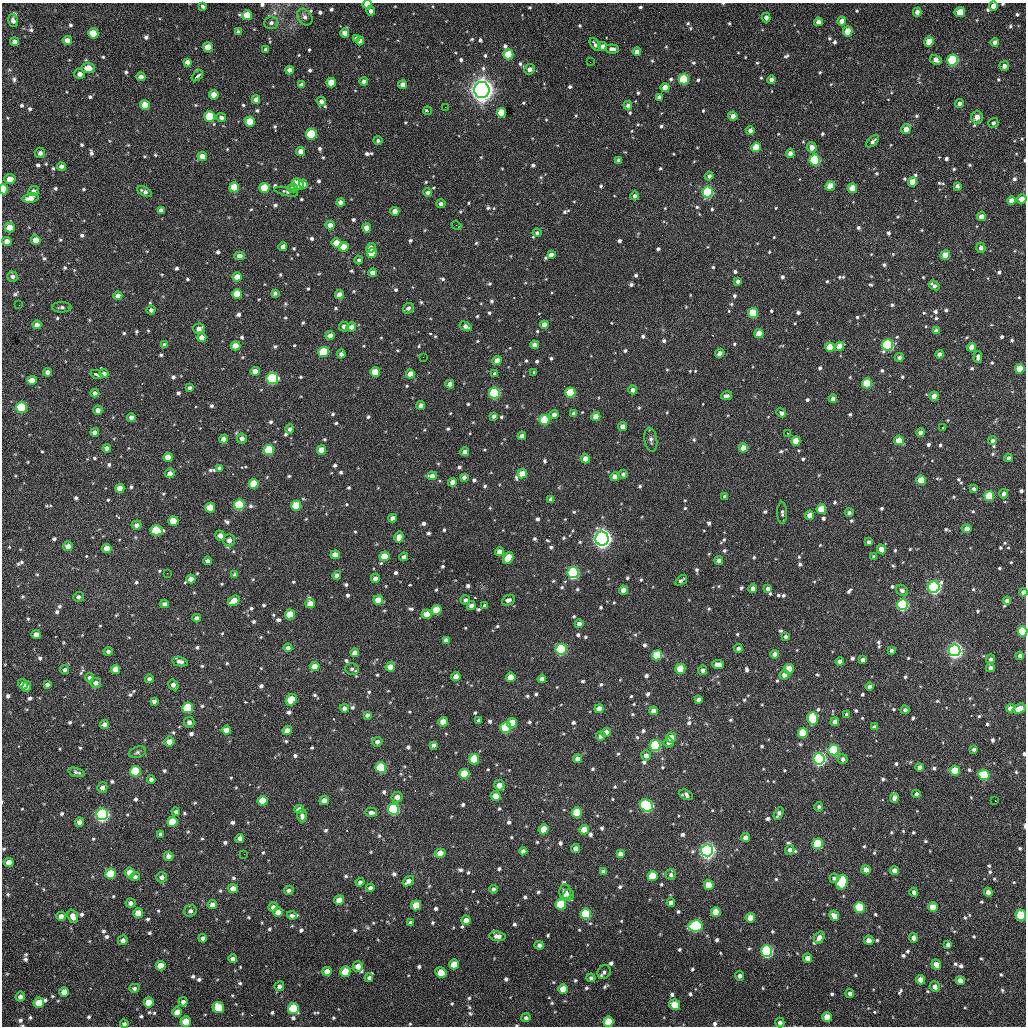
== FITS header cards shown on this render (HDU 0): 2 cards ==
NAXIS1  =                 1024 / length of data axis 1
NAXIS2  =                 1024 / length of data axis 2

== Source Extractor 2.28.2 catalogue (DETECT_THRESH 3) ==
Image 1024 x 1024 px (HDU 0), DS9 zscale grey, 1 PNG px = 1 image px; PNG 1028 x 1028 px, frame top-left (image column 1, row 1024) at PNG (2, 3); each listed source drawn as its Kron ellipse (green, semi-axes under 4 px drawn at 4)
Background 402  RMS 17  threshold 52.2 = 3 sigma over >= 5 px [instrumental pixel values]
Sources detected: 1180; of the 1180, the 500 brightest by FLUX_AUTO listed and drawn (680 fainter detections omitted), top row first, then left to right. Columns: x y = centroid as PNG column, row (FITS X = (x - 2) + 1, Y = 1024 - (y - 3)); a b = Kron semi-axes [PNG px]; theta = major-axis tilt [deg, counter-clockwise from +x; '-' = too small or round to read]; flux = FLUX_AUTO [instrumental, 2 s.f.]
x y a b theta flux
367 4 4 4 - 1.9e+04
203 6 4 3 - 3.5e+03
993 6 5 4 - 9.5e+03
371 11 5 4 - 5.9e+03
917 12 4 4 - 6.5e+03
960 12 5 5 - 2.2e+04
247 15 5 5 - 2.7e+04
305 17 9 6 -52 4.9e+03
766 18 5 4 - 5.5e+03
13 21 6 4 -74 5.1e+03
842 21 4 4 - 9.0e+03
818 22 4 4 - 7.1e+03
271 23 7 6 - 3.8e+03
848 31 5 4 - 2.5e+04
238 32 4 4 - 3.2e+03
93 33 5 5 - 2.6e+04
345 33 4 4 - 1.1e+04
356 39 4 4 - 3.7e+03
67 41 5 4 - 9.7e+03
360 41 4 4 - 6.8e+03
15 42 4 4 - 6.4e+03
929 42 5 4 - 2.1e+04
995 42 4 4 - 4.1e+03
595 44 7 4 -54 4.2e+03
603 46 4 4 - 6.5e+03
208 47 5 4 - 2.0e+04
612 49 7 4 -5 5.2e+03
266 50 4 3 - 3.2e+03
637 52 4 4 - 8.7e+03
508 54 5 5 - 4.0e+04
936 60 6 4 -30 5.8e+03
953 60 5 5 - 1.4e+05
187 62 4 4 - 4.7e+03
590 62 2 2 - 3.8e+03
1004 66 5 5 - 5.1e+03
88 68 6 5 - 1.4e+04
529 69 5 5 - 6.0e+03
290 70 4 4 - 6.9e+03
80 74 5 5 - 5.3e+03
197 76 6 3 41 7.2e+03
141 77 4 4 - 5.9e+03
684 79 5 5 - 8.4e+04
771 80 4 4 - 5.4e+03
364 81 4 4 - 5.0e+03
331 83 5 4 - 2.1e+04
301 85 4 4 - 5.1e+03
403 85 4 4 - 9.3e+03
665 88 4 4 - 1.7e+04
482 90 8 7 - 1.4e+06
214 95 5 4 - 1.4e+04
659 97 4 4 - 4.9e+03
256 99 4 4 - 5.3e+03
321 101 5 4 - 4.9e+03
959 104 4 4 - 3.9e+03
145 105 5 5 - 2.5e+04
628 105 4 4 - 4.0e+03
445 107 2 2 - 9.9e+03
428 111 4 3 - 3.6e+03
501 113 5 4 - 3.5e+04
210 116 5 5 - 5.7e+04
733 116 5 4 - 7.6e+03
221 117 5 4 - 5.0e+03
977 117 6 6 - 9.3e+03
250 122 5 5 - 3.1e+04
993 123 5 5 - 3.5e+03
906 129 5 4 - 9.7e+03
750 131 4 4 - 5.9e+03
311 134 5 5 - 8.3e+04
378 141 4 4 - 3.1e+03
873 141 8 3 41 3.3e+03
756 147 5 4 - 3.1e+04
812 147 5 5 - 8.7e+03
301 152 4 4 - 1.1e+04
40 153 5 5 - 4.6e+03
790 153 4 4 - 6.5e+03
202 156 4 4 - 1.3e+04
619 160 4 3 - 3.3e+03
815 160 5 5 - 1.2e+05
61 166 4 4 - 5.2e+03
709 176 4 4 - 3.6e+03
10 179 6 5 - 1.1e+04
913 182 4 4 - 2.2e+04
298 184 6 5 - 2.3e+04
303 184 4 4 - 1.3e+04
830 186 5 4 - 2.5e+04
957 186 4 4 - 4.0e+03
234 187 5 5 - 4.0e+04
265 188 5 5 - 4.1e+04
293 188 5 4 - 5.4e+03
852 188 5 4 - 2.1e+04
3 189 5 4 - 4.2e+04
34 191 5 5 - 3.7e+03
144 192 8 4 -28 4.8e+03
286 192 12 4 -12 3.2e+03
428 192 4 4 - 3.9e+03
708 192 5 5 - 1.5e+05
634 196 4 4 - 4.0e+03
31 198 8 4 8 1.0e+04
1022 199 5 4 - 1.1e+04
1011 201 4 4 - 9.3e+03
341 202 4 4 - 6.9e+03
441 204 4 4 - 4.5e+03
161 210 4 4 - 5.2e+03
395 211 4 4 - 1.0e+04
981 217 4 4 - 9.8e+03
330 225 4 4 - 9.9e+03
456 225 5 2 - 4.6e+03
10 228 5 5 - 2.0e+04
367 228 4 4 - 1.2e+04
537 233 4 4 - 3.3e+03
36 240 5 4 - 1.2e+04
7 241 5 4 - 1.0e+04
336 243 5 4 - 2.2e+04
283 246 4 4 - 5.8e+03
344 247 5 4 - 2.0e+04
371 248 5 4 - 9.8e+03
981 248 5 4 - 5.2e+03
372 253 5 4 - 2.9e+04
551 255 4 4 - 5.8e+03
945 255 4 4 - 2.1e+04
239 256 5 4 - 7.9e+03
359 260 4 4 - 3.4e+03
373 273 4 4 - 8.7e+03
12 277 5 5 - 4.1e+03
237 277 4 4 - 1.4e+04
738 281 4 3 - 3.8e+03
934 285 6 4 -36 3.9e+03
275 293 4 4 - 3.4e+03
237 294 5 5 - 3.6e+04
339 295 4 4 - 1.3e+04
118 296 4 4 - 7.3e+03
19 305 2 2 - 6.7e+03
62 307 9 5 1 3.9e+03
408 308 6 5 - 4.1e+03
151 310 4 4 - 4.1e+03
753 313 5 5 - 3.7e+04
37 325 4 4 - 7.1e+03
544 325 4 4 - 9.1e+03
344 326 5 5 - 5.7e+03
466 326 6 4 -29 6.0e+03
351 327 5 4 - 6.9e+03
199 329 6 5 - 6.7e+03
936 331 4 4 - 6.1e+03
759 334 4 4 - 1.9e+04
330 336 4 4 - 7.8e+03
202 338 4 4 - 1.0e+04
164 345 4 3 - 3.4e+03
534 345 4 4 - 6.7e+03
887 345 6 5 - 1.6e+05
235 346 5 4 - 1.5e+04
839 346 5 4 - 1.6e+04
830 347 4 4 - 2.5e+04
972 347 4 4 - 1.2e+04
323 352 5 5 - 6.2e+04
720 353 5 4 - 5.8e+03
341 354 4 4 - 4.8e+03
940 354 4 4 - 5.6e+03
423 357 2 2 - 9.7e+03
978 357 6 4 86 4.1e+03
899 358 4 4 - 3.9e+03
497 361 4 4 - 1.3e+04
1020 369 5 4 - 2.5e+04
255 371 4 4 - 1.0e+04
48 372 4 4 - 6.0e+03
375 372 5 4 - 2.8e+04
533 372 3 3 - 4.8e+03
97 374 6 3 -26 8.9e+03
104 374 4 4 - 4.7e+03
410 374 4 4 - 1.5e+04
495 374 4 3 - 4.1e+03
272 378 6 5 - 1.4e+05
32 380 5 4 - 1.4e+04
867 383 5 5 - 6.4e+04
450 384 4 4 - 8.4e+03
190 388 4 4 - 3.3e+03
633 390 4 4 - 4.6e+03
95 393 4 4 - 4.5e+03
494 393 5 5 - 1.4e+05
570 393 5 5 - 5.0e+04
726 396 5 3 - 4.5e+03
934 396 4 4 - 1.2e+04
833 399 4 4 - 5.2e+03
421 405 4 4 - 4.7e+03
22 408 5 5 - 9.9e+04
98 410 4 4 - 7.2e+03
781 413 5 3 - 8.6e+03
554 414 5 4 - 5.6e+03
574 414 4 4 - 5.4e+03
494 416 4 4 - 3.8e+03
131 417 4 4 - 5.7e+03
596 417 4 4 - 1.5e+04
544 420 5 5 - 5.9e+04
623 427 4 4 - 8.2e+03
942 428 3 2 - 4.0e+03
290 429 4 4 - 3.3e+03
95 432 4 4 - 5.1e+03
787 433 2 2 - 5.2e+03
921 433 4 4 - 8.2e+03
522 436 4 4 - 6.8e+03
224 439 4 4 - 1.0e+04
242 439 5 5 - 5.8e+03
651 440 12 6 -81 4.2e+03
899 440 5 4 - 2.8e+04
796 441 5 4 - 2.3e+04
992 441 4 4 - 3.7e+03
107 448 4 4 - 4.3e+03
743 448 4 4 - 1.2e+04
269 450 5 5 - 7.5e+04
321 450 5 4 - 1.7e+04
465 452 4 4 - 6.9e+03
168 457 4 4 - 1.4e+04
1008 458 4 4 - 3.7e+03
585 459 4 4 - 1.3e+04
220 468 4 4 - 4.2e+03
170 473 5 4 - 7.6e+03
522 474 5 4 - 1.7e+04
623 474 4 4 - 3.5e+03
432 476 5 4 - 6.0e+03
464 477 4 4 - 4.4e+03
615 477 4 4 - 9.1e+03
921 480 5 4 - 2.7e+04
452 482 4 4 - 7.9e+03
254 484 5 5 - 3.2e+04
120 488 4 4 - 1.4e+04
974 489 4 4 - 3.5e+03
1003 494 5 4 - 5.5e+03
725 496 4 4 - 3.3e+03
989 496 5 5 - 5.1e+04
551 499 4 4 - 5.1e+03
239 505 5 5 - 9.6e+04
296 506 5 5 - 4.2e+04
210 508 5 5 - 2.7e+04
821 509 5 5 - 2.9e+04
849 512 4 4 - 3.4e+03
782 513 11 5 -89 3.6e+03
810 515 4 4 - 1.2e+04
393 518 4 4 - 6.3e+03
173 521 5 4 - 2.6e+04
137 525 5 4 - 5.4e+03
967 529 4 4 - 1.0e+04
156 530 6 5 - 4.9e+04
220 536 5 4 - 7.0e+03
399 537 6 4 76 1.0e+04
602 538 7 6 - 8.2e+05
229 540 6 5 - 7.4e+03
869 542 4 4 - 4.2e+03
68 546 4 4 - 9.3e+03
107 548 4 4 - 1.5e+04
881 549 5 4 - 1.1e+04
500 552 4 4 - 8.1e+03
335 555 4 4 - 1.2e+04
384 556 5 5 - 2.8e+04
404 557 4 4 - 5.2e+03
874 557 4 4 - 4.7e+03
508 558 6 5 - 2.8e+04
719 560 4 4 - 5.2e+03
208 561 4 4 - 5.3e+03
167 573 2 2 - 3.9e+03
573 573 5 5 - 2.0e+05
235 575 4 4 - 3.1e+03
337 575 4 4 - 5.7e+03
375 578 4 4 - 6.1e+03
191 579 4 4 - 9.1e+03
681 580 7 3 36 3.2e+03
934 587 6 5 - 3.4e+05
753 589 4 4 - 7.1e+03
768 589 4 4 - 4.8e+03
624 590 4 4 - 1.1e+04
902 590 6 5 - 4.0e+03
1023 592 4 4 - 6.2e+03
78 597 5 5 - 4.1e+03
378 600 5 4 - 1.6e+04
465 600 5 4 - 3.4e+03
509 600 7 5 25 5.1e+03
234 601 6 4 32 2.0e+04
1007 601 4 4 - 5.9e+03
310 603 5 4 - 1.3e+04
164 604 4 4 - 4.7e+03
485 605 4 3 - 3.1e+03
903 605 5 5 - 1.8e+05
471 606 4 4 - 5.9e+03
436 610 5 5 - 3.3e+04
290 614 5 5 - 2.9e+04
427 614 5 4 - 1.4e+04
197 618 4 4 - 4.5e+03
579 624 4 4 - 6.8e+03
1022 631 5 5 - 7.7e+04
36 634 4 4 - 8.5e+03
785 636 3 3 - 3.4e+03
446 640 4 4 - 4.9e+03
288 648 4 4 - 4.9e+03
738 648 4 4 - 4.0e+03
561 649 5 5 - 1.4e+05
891 650 4 4 - 3.2e+03
955 650 6 6 - 5.3e+05
108 651 4 4 - 3.2e+03
355 653 4 4 - 8.6e+03
775 654 4 4 - 7.3e+03
657 655 5 5 - 5.8e+04
1020 656 4 4 - 5.1e+03
990 659 5 4 - 3.2e+03
863 660 4 4 - 6.1e+03
840 661 4 4 - 5.4e+03
180 662 8 4 -13 6.0e+03
718 664 6 4 -6 7.8e+03
315 666 5 4 - 1.2e+04
390 667 5 4 - 1.5e+04
990 668 4 4 - 4.3e+03
116 669 5 4 - 1.4e+04
352 669 7 6 - 3.6e+03
680 669 5 5 - 3.7e+04
789 669 5 5 - 2.4e+04
65 670 4 4 - 3.6e+03
703 670 4 4 - 3.9e+03
784 675 5 4 - 7.3e+03
456 677 4 4 - 9.8e+03
511 677 5 4 - 2.0e+04
89 678 4 4 - 4.1e+03
149 679 4 4 - 4.2e+03
542 679 4 4 - 5.2e+03
96 683 5 5 - 5.8e+03
23 684 5 5 - 8.3e+03
47 684 4 3 - 3.2e+03
173 685 5 5 - 5.3e+03
26 687 5 4 - 5.5e+03
870 687 4 4 - 5.4e+03
698 699 4 4 - 4.3e+03
291 700 6 5 - 4.3e+04
154 701 4 4 - 4.6e+03
188 708 5 5 - 7.7e+04
344 708 4 4 - 4.8e+03
1010 708 4 4 - 7.2e+03
599 709 4 4 - 1.1e+04
1019 709 7 4 22 1.5e+04
905 710 4 4 - 3.5e+03
654 711 4 4 - 9.0e+03
847 714 4 4 - 4.1e+03
367 715 4 4 - 3.6e+03
812 718 6 5 - 5.3e+04
479 721 4 4 - 4.0e+03
189 722 5 5 - 5.8e+03
443 722 5 4 - 1.6e+04
835 722 4 4 - 7.1e+03
512 723 5 5 - 3.1e+04
105 724 4 4 - 5.9e+03
874 727 4 4 - 4.1e+03
506 728 5 5 - 1.1e+05
226 730 5 4 - 9.7e+03
287 730 5 4 - 1.1e+04
606 732 5 4 - 1.1e+04
803 733 5 5 - 4.9e+04
601 736 5 4 - 5.9e+03
671 738 5 5 - 2.3e+04
169 742 5 5 - 1.1e+04
377 742 5 4 - 4.2e+03
669 743 5 5 - 4.2e+03
433 745 4 4 - 4.3e+03
655 746 5 5 - 1.4e+05
974 749 4 4 - 3.2e+03
834 750 5 5 - 9.8e+04
137 752 9 5 18 3.3e+03
646 755 5 5 - 5.5e+03
474 759 5 5 - 2.9e+04
577 759 4 4 - 7.6e+03
819 759 5 5 - 3.3e+05
843 759 5 5 - 4.0e+03
919 767 4 4 - 5.6e+03
381 768 5 5 - 8.4e+04
955 770 5 5 - 3.7e+04
135 771 5 5 - 7.6e+04
76 772 8 4 -16 3.1e+03
464 774 5 5 - 4.9e+04
984 775 6 5 - 6.0e+04
151 779 4 4 - 4.8e+03
499 785 5 5 - 1.1e+04
102 787 5 5 - 5.6e+03
916 794 4 4 - 3.3e+03
686 795 7 5 -26 4.2e+03
496 796 5 4 - 1.6e+04
397 797 5 5 - 8.3e+03
894 798 5 4 - 7.9e+03
324 800 5 4 - 9.0e+03
263 801 5 5 - 2.8e+04
995 801 3 2 - 2.1e+04
646 806 7 5 -34 2.2e+05
819 807 5 4 - 3.2e+03
299 809 5 4 - 8.6e+03
393 809 5 5 - 1.6e+05
176 812 4 4 - 3.5e+03
371 812 6 4 2 4.2e+03
577 812 5 5 - 4.3e+04
779 813 6 4 62 5.1e+03
102 814 6 5 - 3.7e+05
302 816 6 5 - 4.6e+03
80 822 5 4 - 7.8e+03
172 822 5 5 - 3.1e+04
544 829 5 5 - 2.5e+04
584 830 5 4 - 2.0e+04
160 834 4 4 - 3.2e+03
240 838 4 4 - 6.7e+03
745 838 4 4 - 7.5e+03
818 844 5 5 - 7.5e+04
576 848 4 4 - 7.1e+03
707 850 6 6 - 5.7e+05
790 850 5 4 - 4.3e+03
523 851 4 4 - 4.7e+03
440 853 5 4 - 1.5e+04
244 854 2 2 - 4.5e+03
620 854 4 4 - 8.5e+03
169 856 5 4 - 7.4e+03
9 862 5 4 - 1.2e+04
866 870 5 4 - 8.2e+03
603 871 4 4 - 3.8e+03
894 871 4 4 - 7.7e+03
130 872 5 5 - 1.4e+04
110 874 5 5 - 4.1e+04
671 875 5 5 - 3.5e+03
652 876 5 5 - 3.8e+04
135 877 5 4 - 3.9e+03
162 877 5 5 - 4.6e+03
834 878 5 4 - 3.5e+03
408 881 6 4 36 6.4e+03
360 882 4 4 - 3.6e+03
842 882 7 5 75 8.0e+04
709 885 5 5 - 2.0e+04
370 888 4 4 - 4.3e+03
233 889 5 4 - 1.0e+04
493 889 4 4 - 3.3e+03
289 890 5 4 - 3.3e+03
565 892 7 5 88 9.1e+03
914 892 4 4 - 4.0e+03
988 892 4 4 - 7.2e+03
568 895 5 5 - 3.9e+03
339 900 5 4 - 1.4e+04
671 902 4 4 - 5.9e+03
130 903 5 4 - 6.0e+03
561 904 5 5 - 6.5e+04
212 905 5 4 - 6.2e+03
416 905 5 5 - 2.6e+04
273 907 5 4 - 4.9e+03
859 907 5 5 - 7.9e+04
933 907 5 4 - 1.8e+04
190 911 6 5 - 4.3e+03
278 912 5 4 - 7.8e+03
716 912 5 5 - 2.1e+04
138 913 5 5 - 1.7e+04
586 914 5 5 - 8.7e+04
292 915 5 4 - 3.2e+03
1021 915 5 5 - 5.5e+04
61 916 5 4 - 6.4e+03
73 916 7 5 -70 9.2e+03
834 916 5 4 - 9.9e+03
750 918 5 5 - 1.7e+04
466 920 5 4 - 9.3e+03
410 923 4 4 - 4.1e+03
695 926 7 5 10 1.5e+05
497 936 8 5 -8 5.8e+03
203 938 4 4 - 4.5e+03
819 938 6 4 57 7.9e+03
913 938 5 4 - 6.9e+03
123 940 5 4 - 4.5e+03
869 940 5 4 - 7.9e+03
948 944 4 4 - 3.9e+03
539 945 5 4 - 3.8e+03
767 951 5 5 - 2.2e+05
808 958 4 4 - 1.0e+04
233 959 4 4 - 5.3e+03
454 964 5 5 - 2.4e+04
936 965 5 4 - 1.0e+04
161 966 5 4 - 1.5e+04
358 966 5 5 - 1.1e+04
327 971 4 4 - 1.1e+04
345 972 5 5 - 3.1e+04
604 972 7 6 - 3.9e+03
441 973 6 5 - 2.2e+04
739 976 5 4 - 3.8e+03
369 978 4 3 - 3.5e+03
591 978 4 4 - 3.1e+03
920 980 5 4 - 1.1e+04
960 981 5 4 - 8.1e+03
279 986 5 5 - 4.2e+03
935 987 5 5 - 7.4e+03
134 988 5 4 - 3.3e+03
563 989 5 5 - 2.3e+04
64 992 5 4 - 1.2e+04
850 994 4 4 - 4.1e+03
20 997 5 4 - 4.6e+03
149 1002 5 5 - 1.8e+04
183 1002 4 4 - 4.2e+03
39 1003 5 5 - 2.0e+04
674 1005 5 5 - 2.7e+04
218 1007 6 5 - 3.7e+04
293 1008 5 5 - 6.2e+04
177 1012 5 4 - 9.8e+03
827 1017 5 5 - 1.9e+04
526 1018 5 4 - 3.1e+03
186 1021 5 5 - 1.9e+04
608 1022 5 5 - 3.6e+04
780 1023 5 4 - 5.1e+03
124 1024 4 4 - 3.3e+03
At the frame edge (FLAGS 8, measured only in part): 9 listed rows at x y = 367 4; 993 6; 3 189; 1022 199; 1023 592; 1022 631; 1021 915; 608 1022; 124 1024
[680 fainter detections neither listed nor drawn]